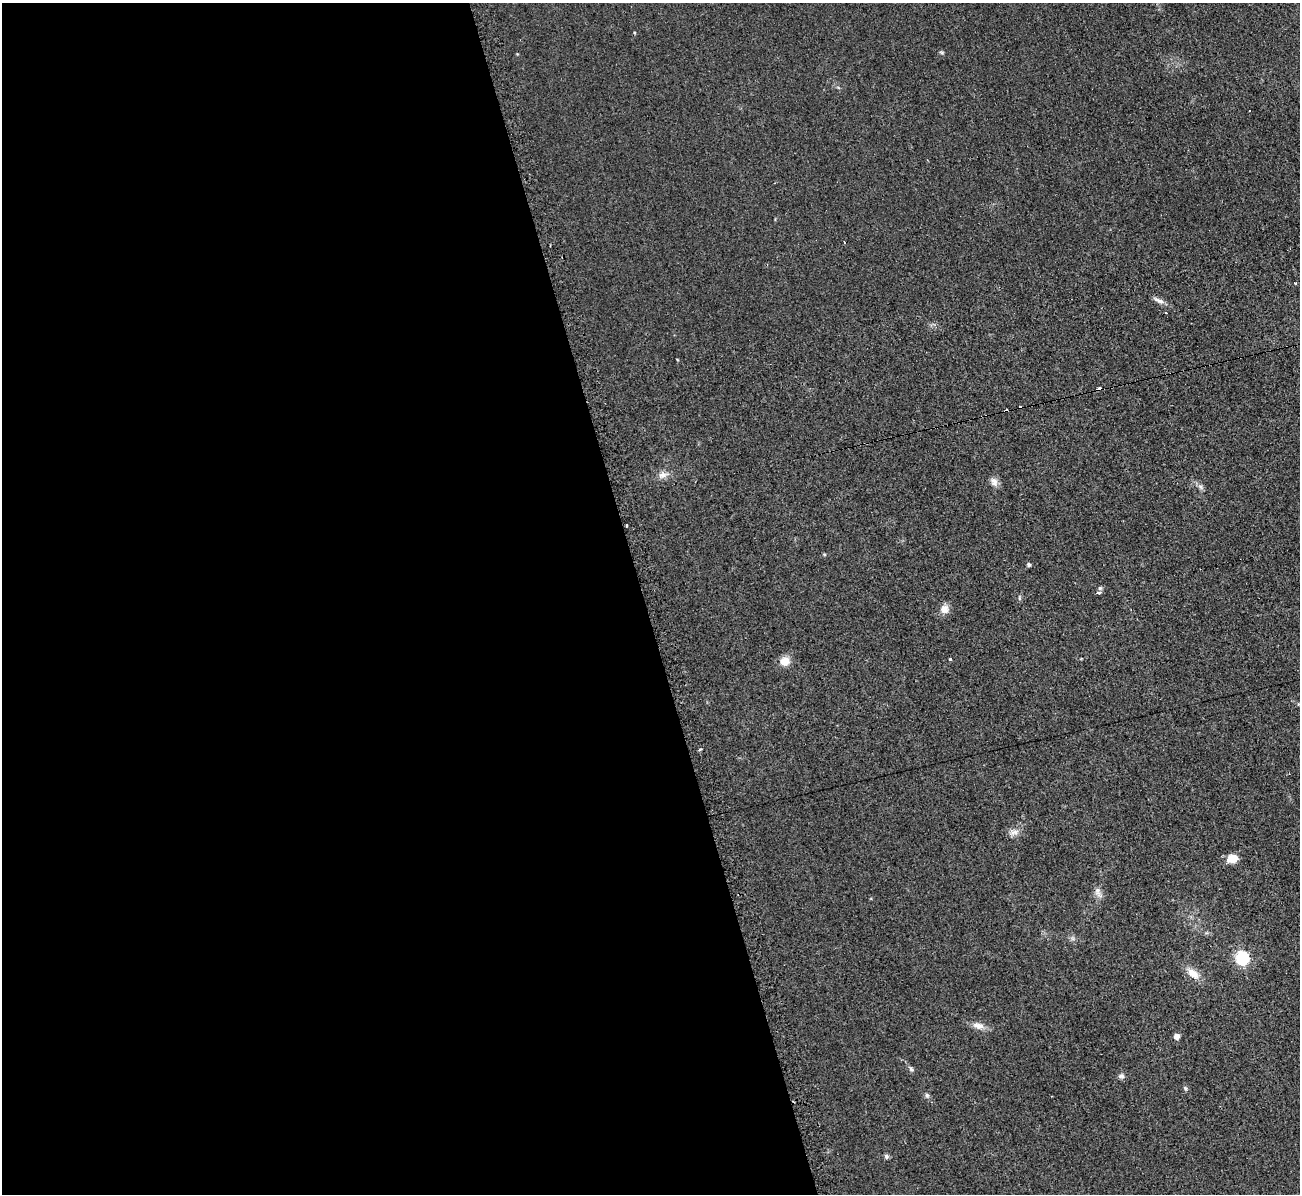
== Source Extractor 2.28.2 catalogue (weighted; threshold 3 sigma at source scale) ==
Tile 9 of 4 x 4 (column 1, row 3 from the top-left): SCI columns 9-1306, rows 1334-2525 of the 5221 x 5176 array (HDU 1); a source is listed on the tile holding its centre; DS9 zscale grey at full resolution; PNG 1302 x 1196 px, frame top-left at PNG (2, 3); no overlay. Shown black and unused: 49% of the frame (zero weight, under 2 of 3 exposures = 2% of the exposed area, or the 3 px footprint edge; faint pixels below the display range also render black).
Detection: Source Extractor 2.28.2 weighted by HDU 2 'WHT'; one run over the whole footprint, this tile lists its part. Background 0.0633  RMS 0.0099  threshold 0.0444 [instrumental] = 3 sigma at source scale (4.5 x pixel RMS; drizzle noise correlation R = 1.50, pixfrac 1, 0.05/0.05 arcsec/px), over >= 5 px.
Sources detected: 29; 5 cosmic-ray / hot-pixel residue — not listed; the other 24 listed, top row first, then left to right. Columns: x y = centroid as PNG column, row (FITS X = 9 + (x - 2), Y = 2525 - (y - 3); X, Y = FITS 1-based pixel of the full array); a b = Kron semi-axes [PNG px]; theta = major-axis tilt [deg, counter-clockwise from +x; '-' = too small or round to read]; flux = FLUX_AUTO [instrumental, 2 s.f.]
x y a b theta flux
844 242 3 2 - 1.2
1159 300 16 5 -24 4.4
662 475 12 8 22 5.5
994 482 12 8 -59 5.3
1200 486 7 4 -19 2.1
627 525 3 3 - 1.7
1029 564 4 4 - 2.3
1099 592 4 3 - 4.8
1019 598 6 3 -72 1.2
944 609 11 11 - 6.8
950 660 3 3 - 9.9
785 661 10 9 - 11
1014 832 12 7 1 4.9
1232 858 12 10 5 10
1097 891 9 7 89 4.3
1242 958 6 6 - 130
1193 974 16 9 -38 11
978 1026 16 8 -15 6.7
1176 1036 5 4 - 7.8
911 1069 6 5 - 1.8
1121 1076 8 6 6 2.5
1185 1088 6 4 -47 1.4
927 1095 7 5 -69 1.9
886 1156 7 6 - 2